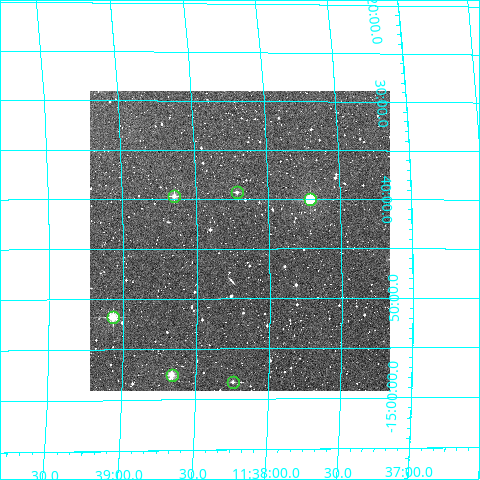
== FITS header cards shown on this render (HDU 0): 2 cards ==
NAXIS1  =                  300
NAXIS2  =                  300

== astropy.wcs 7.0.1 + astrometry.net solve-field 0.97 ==
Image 300 x 300 px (HDU 0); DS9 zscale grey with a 90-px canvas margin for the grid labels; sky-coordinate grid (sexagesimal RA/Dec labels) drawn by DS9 from the SOLVED WCS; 6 Tycho-2 reference stars matched to detected sources circled (green)
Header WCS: RA---TAN/DEC--TAN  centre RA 11:38:12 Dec -14:44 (174.55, -14.74 deg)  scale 6 arcsec/px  FOV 30.0' x 30.0'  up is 0 deg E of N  parity normal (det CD < 0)
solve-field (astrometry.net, Tycho-2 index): VERIFIED the header's WCS against the Tycho-2 star catalogue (verified at 2 index scales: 5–6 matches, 0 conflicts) and refined it, rather than solving blind
Solved WCS: RA---TAN-SIP/DEC--TAN-SIP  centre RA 11:38:12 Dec -14:44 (174.55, -14.74 deg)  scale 6 arcsec/px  FOV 30.0' x 30.2'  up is -1 deg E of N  parity normal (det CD < 0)
The solver's refit moves the header's centre by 9.1 arcsec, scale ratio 0.9993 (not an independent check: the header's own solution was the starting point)
Tycho-2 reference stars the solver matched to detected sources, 6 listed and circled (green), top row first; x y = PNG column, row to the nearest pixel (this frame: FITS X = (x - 90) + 1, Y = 300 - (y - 91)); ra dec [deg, ICRS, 3 dp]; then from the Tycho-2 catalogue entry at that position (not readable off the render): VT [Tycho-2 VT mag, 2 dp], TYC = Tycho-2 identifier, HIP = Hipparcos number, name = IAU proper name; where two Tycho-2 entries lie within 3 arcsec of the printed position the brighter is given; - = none
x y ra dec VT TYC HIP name
237 192 174.554 -14.655 11.36 5516-1523-1 - -
174 196 174.662 -14.662 10.56 5516-1418-1 - -
310 199 174.427 -14.667 9.02 5516-1077-1 - -
113 317 174.768 -14.863 9.00 5516-944-1 - -
172 375 174.666 -14.959 10.29 5516-1470-1 - -
233 382 174.561 -14.972 11.55 5516-1532-1 - -